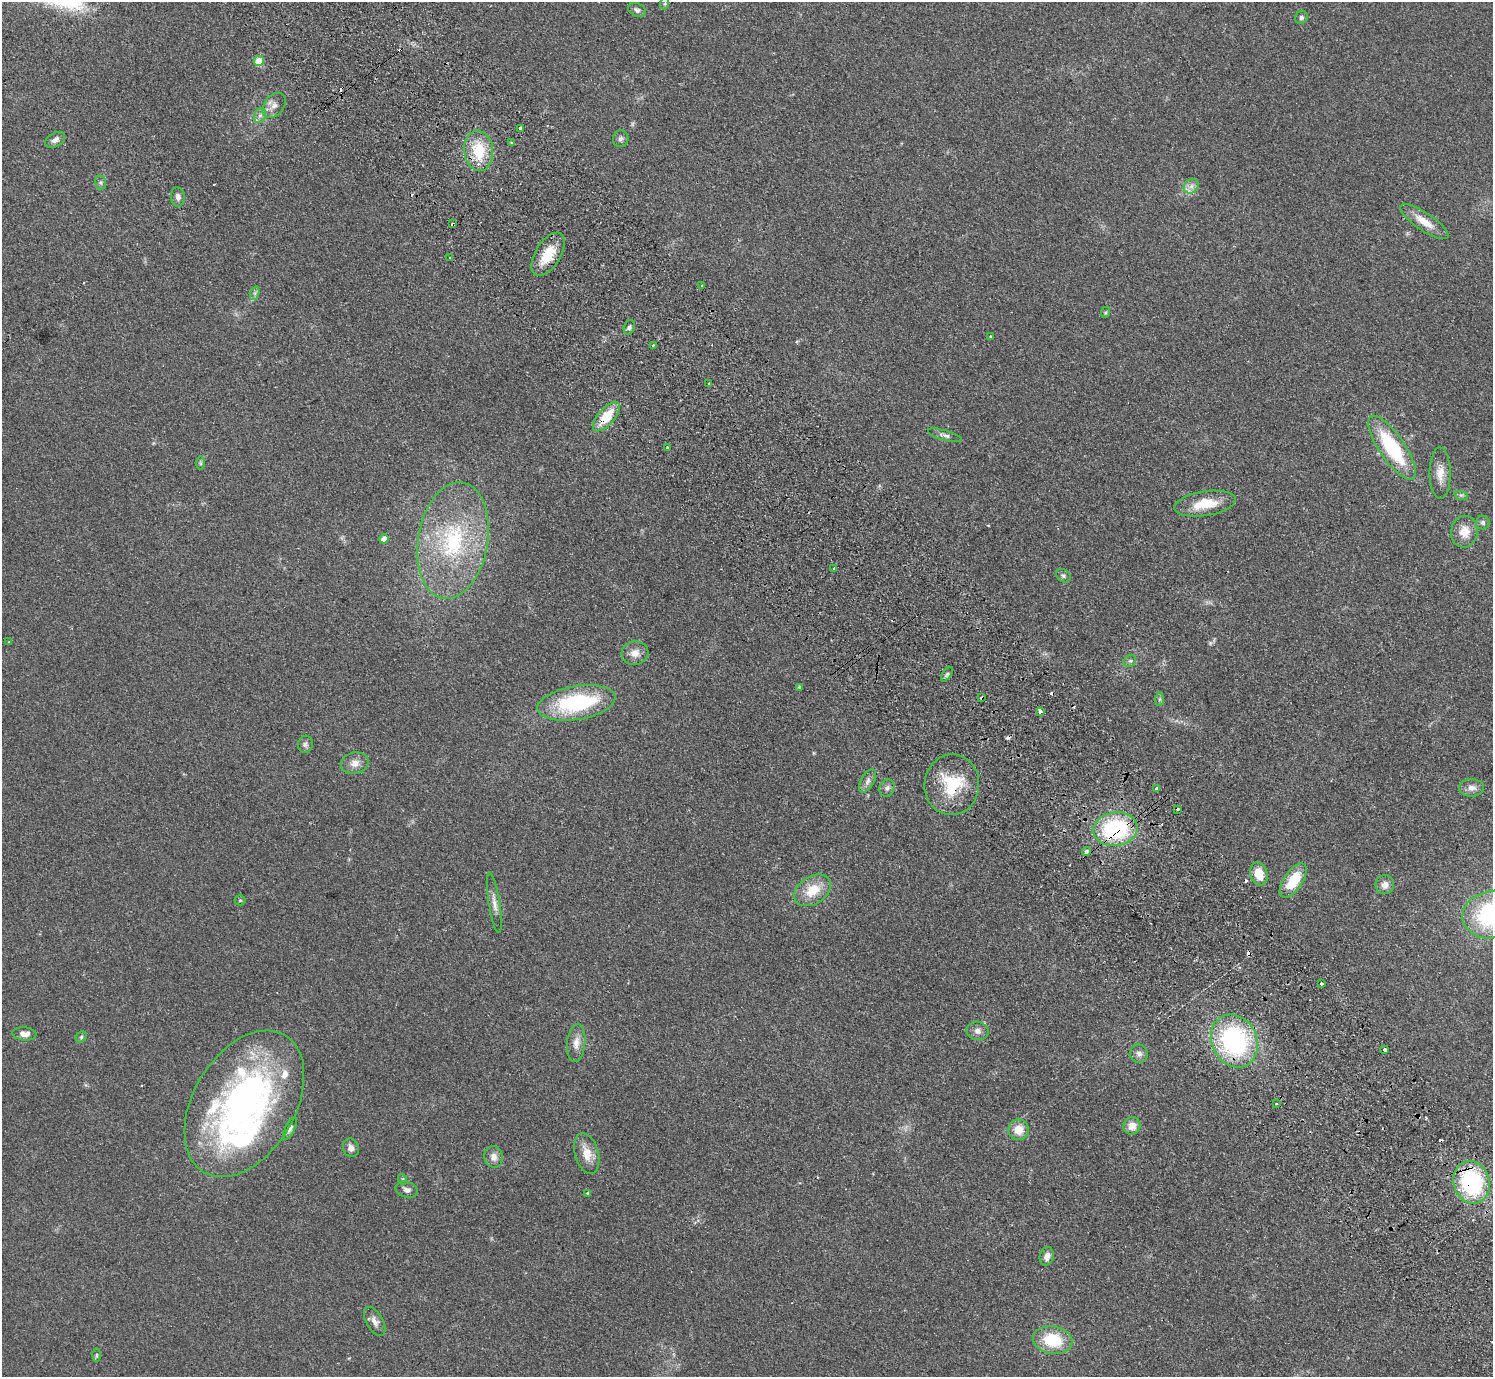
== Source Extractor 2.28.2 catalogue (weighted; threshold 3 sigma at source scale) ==
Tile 6 of 4 x 4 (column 2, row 2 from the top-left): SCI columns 1538-3028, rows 2951-4325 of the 6057 x 6041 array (HDU 1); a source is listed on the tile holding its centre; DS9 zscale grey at full resolution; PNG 1495 x 1379 px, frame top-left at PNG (2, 2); each listed source drawn as its Kron ellipse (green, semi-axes under 4 px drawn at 4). Shown black and unused: <1% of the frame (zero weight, under 2 of 3 exposures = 3% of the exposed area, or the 3 px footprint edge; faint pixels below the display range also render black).
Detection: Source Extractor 2.28.2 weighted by HDU 2 'WHT'; one run over the whole footprint, this tile lists its part. Background 0.19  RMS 0.011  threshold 0.05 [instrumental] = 3 sigma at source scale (4.5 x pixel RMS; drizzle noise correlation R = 1.50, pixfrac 1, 0.05/0.05 arcsec/px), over >= 5 px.
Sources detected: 108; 16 cosmic-ray / hot-pixel residue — neither listed nor drawn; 3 inside a brighter listed object's ellipse — not listed separately; the other 89 listed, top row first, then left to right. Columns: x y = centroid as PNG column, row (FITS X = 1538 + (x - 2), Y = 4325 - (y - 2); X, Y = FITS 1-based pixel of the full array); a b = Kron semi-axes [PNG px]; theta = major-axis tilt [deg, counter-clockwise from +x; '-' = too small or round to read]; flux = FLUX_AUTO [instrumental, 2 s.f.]
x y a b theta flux
665 3 6 4 72 1.3
637 10 9 6 -25 3.1
1301 17 7 6 - 2.4
259 61 5 5 - 29
274 105 14 10 52 7.7
260 116 7 6 - 3.4
520 128 4 3 - 9.1
621 139 8 7 - 3.4
55 140 11 6 30 5.1
512 143 3 2 - 2.7
479 151 20 14 -84 35
100 182 7 5 -73 2.2
1191 186 8 6 46 5.2
178 197 9 7 -83 5.2
1424 222 28 9 -34 18
453 224 4 3 - 2
548 254 24 12 58 26
450 258 3 3 - 4.1
702 286 3 3 - 1.4
255 293 7 4 72 2.5
1106 312 6 4 71 1.4
629 327 7 5 72 2.8
991 336 4 3 - 1.7
653 345 4 3 - 1.1
709 383 2 2 - 1
606 416 18 8 49 27
945 435 17 5 -16 3.9
668 448 4 3 - 5.3
1392 448 37 13 -56 86
201 463 7 4 -90 1.9
1440 473 26 10 -89 14
1461 495 7 4 -17 2.1
1205 504 31 12 9 27
1483 523 7 6 - 2.8
1464 532 16 13 82 15
384 539 4 4 - 10
453 541 59 35 80 130
834 569 3 3 - 1.2
1063 576 8 6 -38 2.3
9 642 4 3 - 1
635 653 13 12 - 9.6
1130 661 7 5 40 2.4
947 674 8 4 55 2.2
799 687 4 4 - 0.9
982 698 3 3 - 1.9
1159 699 7 4 89 1.8
576 703 39 17 10 110
1040 711 4 3 - 9.4
305 744 8 7 - 3.3
355 763 14 11 13 8.9
868 781 13 6 60 5.3
952 785 30 27 87 53
887 788 9 7 63 3.6
1472 788 12 8 0 6.8
1157 789 3 3 - 5.3
1178 809 3 3 - 2.3
1115 829 22 17 8 120
1086 851 4 3 - 5.1
1259 874 12 8 -74 17
1293 881 20 9 56 36
1385 885 9 9 - 7.4
813 890 20 13 34 25
240 900 5 5 - 1.4
494 903 30 5 -81 8
1492 914 30 23 10 150
1322 984 3 3 - 2.3
978 1031 11 9 -11 6
24 1034 12 6 -6 7.8
81 1037 6 5 - 1.8
1234 1041 27 22 -63 160
576 1043 19 9 84 9.8
1385 1050 3 3 - 4.9
1139 1054 9 8 - 4.6
244 1104 80 51 59 460
1276 1104 3 2 - 1.3
1132 1126 9 8 - 10
290 1129 12 5 63 3.3
1019 1130 10 10 - 15
351 1148 9 8 - 5.8
587 1154 21 12 -75 15
494 1157 10 9 - 7.2
402 1179 5 3 - 1.3
1472 1182 21 18 -72 120
407 1190 11 7 -17 4.7
588 1193 3 3 - 1.5
1047 1256 9 7 75 7.6
375 1321 16 8 -60 6.4
1053 1340 20 13 -9 45
96 1355 6 4 90 1.6
Overlapping masked pixels (flux is a lower limit): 7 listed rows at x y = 453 224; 606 416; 982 698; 952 785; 1115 829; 1086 851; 1472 1182
Isophote crosses this tile's border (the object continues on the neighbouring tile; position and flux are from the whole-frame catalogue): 1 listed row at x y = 1492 914